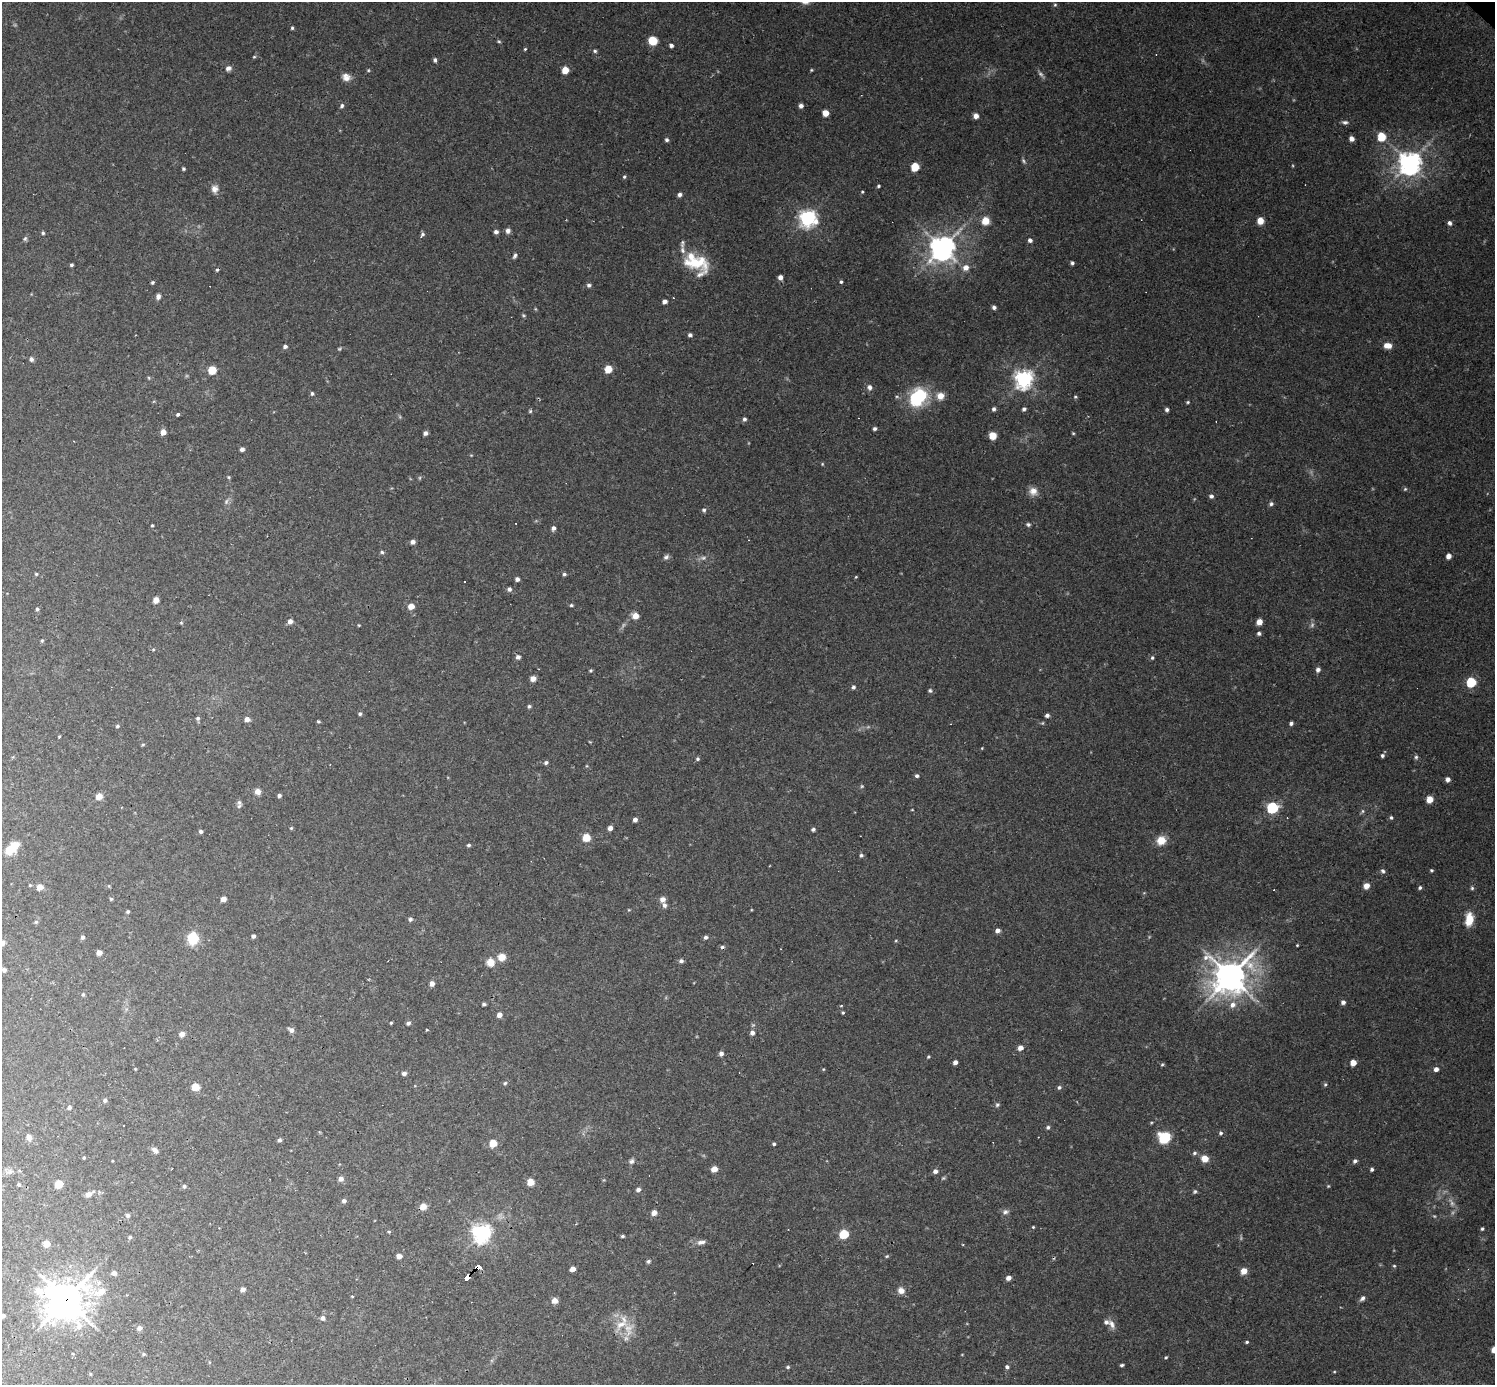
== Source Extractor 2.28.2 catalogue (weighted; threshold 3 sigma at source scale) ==
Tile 7 of 4 x 4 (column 3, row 2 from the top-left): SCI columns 2988-4480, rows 3059-4441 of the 5974 x 5974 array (HDU 1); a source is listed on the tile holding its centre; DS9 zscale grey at full resolution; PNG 1497 x 1387 px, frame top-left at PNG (2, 2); no overlay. Shown black and unused: <1% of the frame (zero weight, under 3 of 4 exposures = <1% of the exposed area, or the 3 px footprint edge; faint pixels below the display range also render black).
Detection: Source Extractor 2.28.2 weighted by HDU 2 'WHT'; one run over the whole footprint, this tile lists its part. Background 0.0462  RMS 0.0027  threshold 0.012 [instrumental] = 3 sigma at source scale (4.5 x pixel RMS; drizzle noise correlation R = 1.50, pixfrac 1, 0.05/0.05 arcsec/px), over >= 5 px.
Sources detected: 314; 10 too faint to see at this stretch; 11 cosmic-ray / hot-pixel residue — not listed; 6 inside a brighter listed object's ellipse — not listed separately; the other 287 listed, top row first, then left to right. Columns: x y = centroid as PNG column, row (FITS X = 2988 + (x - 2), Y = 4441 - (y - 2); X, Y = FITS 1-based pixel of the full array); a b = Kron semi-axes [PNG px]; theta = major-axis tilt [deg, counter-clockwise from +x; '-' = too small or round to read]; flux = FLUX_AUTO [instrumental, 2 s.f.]
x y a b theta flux
1055 5 5 4 - 0.37
292 28 4 3 - 0.37
499 41 5 4 - 0.33
653 41 7 6 - 6.3
671 46 5 4 - 0.76
525 49 4 3 - 0.29
595 51 5 5 - 0.47
254 57 5 3 - 0.26
435 60 6 4 -87 0.58
228 68 8 6 13 0.96
368 70 4 4 - 0.29
565 70 5 5 - 3.6
811 70 4 3 - 0.27
346 77 11 9 -20 1.8
342 106 5 5 - 0.6
801 106 5 5 - 0.96
825 113 5 5 - 3.3
976 116 4 4 - 2.1
1345 122 8 6 -2 0.74
1381 136 5 5 - 11
1351 139 5 4 - 1.5
666 140 5 4 - 0.58
1023 161 7 4 -70 0.5
1410 163 7 7 - 230
915 167 5 5 - 10
183 169 3 3 - 0.41
624 177 5 4 - 0.4
878 186 4 3 - 0.39
215 189 10 9 - 1.6
862 192 4 4 - 0.26
680 195 5 4 - 0.86
807 218 7 7 - 90
985 221 8 7 - 3.6
1260 221 5 5 - 3.4
1449 223 5 4 - 0.82
508 231 6 5 - 1.1
496 232 5 5 - 0.81
43 233 5 4 - 0.39
422 234 6 5 - 0.59
25 239 6 5 - 0.47
1030 240 5 4 - 0.95
682 243 12 5 85 0.77
942 248 8 7 - 300
515 256 7 4 68 0.63
696 262 32 16 -5 9.8
1072 263 4 4 - 0.6
71 265 3 3 - 0.44
966 267 8 8 - 1.8
780 277 4 4 - 1.4
152 282 4 4 - 0.43
841 282 4 4 - 0.45
589 285 6 5 - 0.66
158 296 7 6 - 0.89
665 301 4 4 - 1.2
994 307 4 4 - 0.73
690 335 4 4 - 0.7
1387 345 9 6 -7 2.1
285 347 5 4 - 0.73
31 359 6 5 - 0.81
608 369 5 5 - 5.7
212 370 5 5 - 9.3
149 378 5 3 - 0.27
1024 379 7 6 - 130
869 387 8 6 -79 1
312 394 4 4 - 0.56
940 396 7 7 - 2.8
918 397 17 13 49 19
1075 397 5 4 - 0.33
1187 402 5 4 - 0.34
994 409 5 4 - 0.65
1024 409 5 4 - 0.59
1167 410 4 4 - 0.69
530 411 5 3 - 0.4
178 414 4 3 - 0.49
744 419 5 5 - 0.62
875 429 4 4 - 0.63
163 432 5 5 - 2.1
425 433 4 4 - 0.87
1073 433 5 3 - 0.26
993 436 5 5 - 4.5
242 449 4 4 - 0.99
822 464 4 4 - 0.26
229 477 5 3 - 0.31
1405 489 5 3 - 0.31
1033 491 11 10 - 2.1
1211 496 5 5 - 0.75
1271 504 6 5 - 0.6
704 510 5 5 - 0.56
1028 524 6 5 - 0.5
152 525 3 3 - 0.31
553 528 5 4 - 0.95
413 542 5 4 - 1.1
382 552 5 4 - 0.49
1448 556 5 4 - 1.6
666 557 8 6 36 0.72
36 574 4 4 - 0.3
564 574 4 4 - 0.52
856 577 4 3 - 0.24
517 579 4 4 - 0.94
509 589 5 5 - 0.73
156 600 5 4 - 2.4
571 605 4 4 - 0.37
411 606 5 5 - 2.8
37 609 4 4 - 0.43
635 616 6 5 - 2.9
290 621 5 5 - 1.2
1259 622 5 5 - 2.6
181 623 5 3 - 0.29
359 625 4 3 - 0.24
1259 633 5 4 - 0.59
42 641 5 4 - 0.35
518 657 6 5 - 0.89
1152 658 5 5 - 0.51
591 670 5 3 - 0.32
1318 670 5 5 - 0.9
533 679 5 5 - 1.9
1471 682 5 5 - 19
853 687 5 5 - 0.58
930 690 6 5 - 0.48
529 706 5 4 - 0.48
360 714 4 4 - 0.49
1047 715 5 4 - 0.76
198 718 5 5 - 0.51
247 719 5 4 - 1.7
318 721 4 3 - 0.36
1291 723 4 3 - 0.78
117 726 4 4 - 0.44
59 737 4 3 - 0.26
143 745 5 3 - 0.28
982 748 4 3 - 0.21
1382 755 5 4 - 0.6
1416 757 6 5 - 0.52
697 759 5 4 - 0.48
546 763 5 4 - 0.6
917 776 5 4 - 0.6
1448 779 5 5 - 1.1
862 786 5 5 - 0.34
257 791 6 5 - 1.9
279 795 4 4 - 0.66
99 796 5 4 - 4.3
1429 799 5 5 - 4.2
239 804 10 5 87 0.8
1272 808 6 5 - 37
1391 817 5 4 - 0.43
635 820 4 4 - 1
291 828 4 4 - 0.31
610 828 4 4 - 1.7
813 829 5 4 - 0.57
201 831 4 4 - 0.57
586 837 6 6 - 4.2
1161 840 7 7 - 5.1
469 845 5 3 - 0.48
9 850 12 10 40 4.4
861 855 5 5 - 0.55
1431 870 4 4 - 0.37
1383 871 6 6 - 0.63
1366 886 6 5 - 2
40 887 6 5 - 2.2
1420 888 5 5 - 0.51
1472 888 5 5 - 0.42
111 899 5 4 - 0.36
223 899 4 4 - 2.5
662 899 6 6 - 1.6
664 905 7 5 -74 0.88
629 910 5 3 - 0.22
128 912 4 4 - 0.39
410 919 5 5 - 0.59
1469 919 16 9 85 4.1
36 922 6 5 - 0.44
997 931 5 4 - 1.3
253 936 4 3 - 0.72
83 937 4 4 - 0.8
705 937 5 5 - 0.65
193 938 9 8 - 8.8
896 941 4 4 - 0.27
2 943 5 4 - 2.1
1297 945 3 2 - 0.21
99 953 4 4 - 2
502 957 7 6 - 3.6
681 961 5 4 - 0.84
490 962 10 10 - 2.5
4 970 4 4 - 0.83
1230 976 12 11 - 460
432 983 5 5 - 1.4
83 994 5 4 - 0.42
1343 1002 4 4 - 0.92
484 1004 4 3 - 0.52
1232 1005 8 7 - 1.7
843 1013 4 3 - 0.32
499 1015 5 4 - 1.7
391 1023 3 3 - 0.3
408 1023 6 5 - 0.64
291 1030 7 5 -37 1.1
752 1033 6 5 - 1.1
182 1034 5 4 - 2
1020 1048 5 5 - 1.7
721 1054 5 5 - 0.91
928 1057 4 4 - 0.33
955 1062 4 4 - 1.3
1353 1063 5 5 - 2.7
1162 1064 5 4 - 0.32
135 1069 3 3 - 0.18
823 1069 4 3 - 0.21
1436 1069 5 5 - 1.1
404 1073 5 4 - 0.94
505 1083 5 5 - 0.42
1325 1085 5 4 - 0.37
195 1087 5 5 - 6.7
1059 1087 5 5 - 0.53
105 1100 5 4 - 0.76
997 1105 6 5 - 0.49
69 1107 5 5 - 0.66
123 1125 3 3 - 1.1
1048 1127 5 5 - 0.52
1221 1133 5 5 - 0.54
29 1137 8 6 -67 1.4
1164 1138 9 8 - 11
279 1140 4 4 - 0.66
493 1143 5 5 - 5.4
774 1144 4 3 - 0.42
155 1150 9 6 -38 1
1194 1153 5 5 - 0.61
84 1157 3 3 - 0.26
1205 1159 6 6 - 3.2
631 1161 8 6 47 0.72
1355 1161 5 5 - 0.65
714 1169 5 4 - 4
1372 1169 4 3 - 0.55
935 1171 5 5 - 1.1
9 1172 14 6 27 1.2
943 1178 6 4 44 0.36
341 1179 5 5 - 1.4
530 1182 5 5 - 3.6
59 1184 5 5 - 7.3
19 1185 4 4 - 0.46
184 1186 5 5 - 0.57
1328 1186 4 3 - 0.24
638 1190 5 4 - 0.92
1195 1191 6 4 57 0.44
89 1194 8 5 30 1.6
344 1201 5 5 - 0.84
423 1206 6 5 - 2.8
1005 1212 8 7 - 0.92
654 1213 5 5 - 1.9
128 1215 5 5 - 0.63
1033 1227 4 4 - 0.25
1482 1229 4 3 - 0.41
389 1232 5 4 - 0.32
482 1233 7 6 - 130
844 1234 5 5 - 16
622 1236 4 3 - 0.41
130 1237 5 4 - 0.49
701 1242 12 6 10 1.3
46 1244 5 5 - 2.9
399 1256 5 4 - 1.9
887 1256 5 4 - 0.29
648 1261 5 5 - 0.51
479 1266 4 3 - 31
1394 1266 5 4 - 0.29
572 1269 5 4 - 2.2
1244 1271 6 5 - 2.8
114 1273 5 5 - 1.3
467 1277 5 4 - 84
1008 1278 5 5 - 1.2
243 1289 5 4 - 1.2
39 1291 13 10 -38 3
901 1291 7 6 - 1.8
101 1292 15 9 22 3.7
352 1296 3 3 - 0.25
1362 1298 7 5 48 0.84
66 1300 14 13 - 510
554 1300 6 5 - 2
3 1316 4 4 - 0.74
323 1318 6 5 - 0.89
1112 1324 14 7 -61 1.5
139 1328 6 5 - 1.2
628 1329 24 14 86 4.9
1247 1342 4 3 - 0.39
1494 1350 5 5 - 3
73 1354 4 2 - 0.2
144 1354 5 4 - 0.36
1166 1357 4 3 - 0.33
1122 1365 4 3 - 0.47
788 1367 5 4 - 0.38
1007 1367 5 5 - 0.68
1334 1372 5 3 - 0.22
90 1374 5 3 - 0.22
Overlapping masked pixels (flux is a lower limit): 3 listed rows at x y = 479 1266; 467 1277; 66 1300
Isophote crosses this tile's border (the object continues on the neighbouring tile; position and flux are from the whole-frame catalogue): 3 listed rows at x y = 2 943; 3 1316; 1494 1350